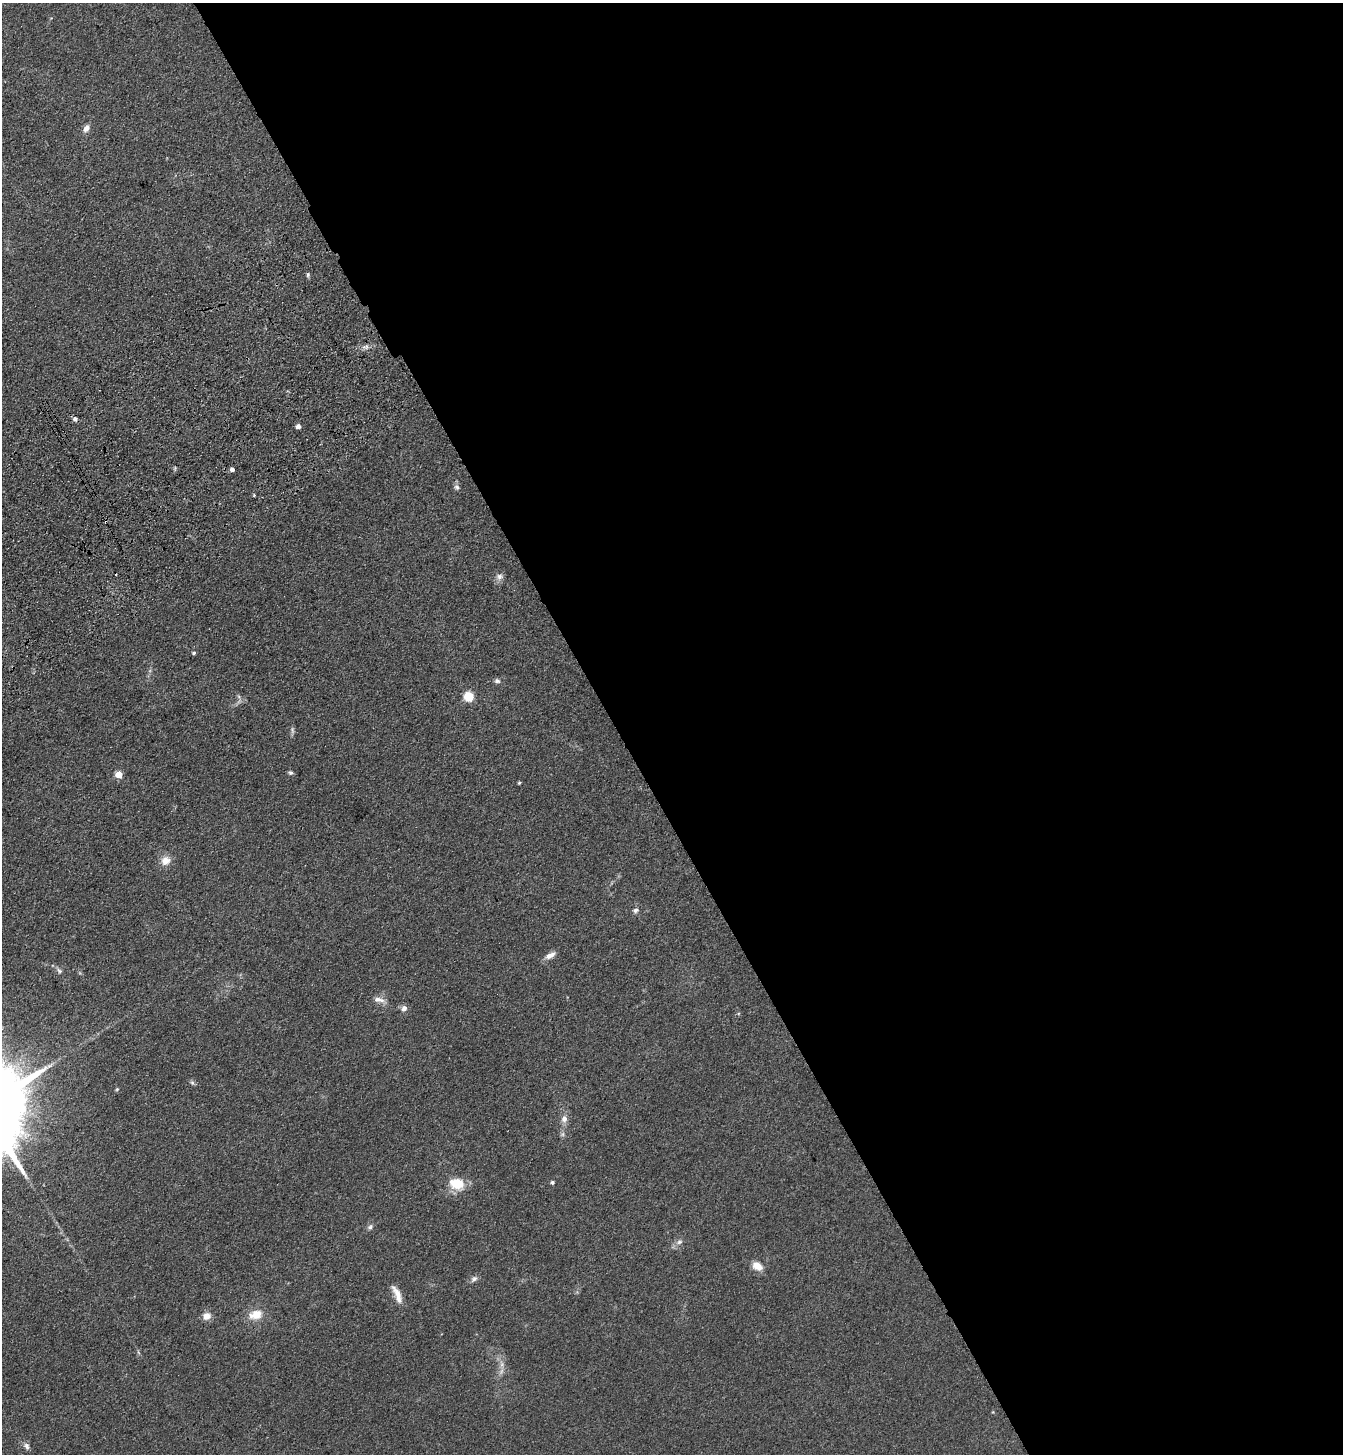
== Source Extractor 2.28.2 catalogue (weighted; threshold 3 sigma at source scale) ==
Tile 8 of 4 x 4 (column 4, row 2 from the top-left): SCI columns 4255-5595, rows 3009-4460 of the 5963 x 6017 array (HDU 1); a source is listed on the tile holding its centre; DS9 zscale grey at full resolution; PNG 1345 x 1456 px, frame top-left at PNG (2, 3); no overlay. Shown black and unused: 54% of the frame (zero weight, under 3 of 4 exposures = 6% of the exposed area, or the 3 px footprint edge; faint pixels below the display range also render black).
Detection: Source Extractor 2.28.2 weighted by HDU 2 'WHT'; one run over the whole footprint, this tile lists its part. Background 0.0855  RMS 0.0086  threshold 0.0385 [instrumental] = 3 sigma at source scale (4.5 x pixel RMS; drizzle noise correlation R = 1.50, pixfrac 1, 0.05/0.05 arcsec/px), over >= 5 px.
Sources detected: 40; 2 too faint to see at this stretch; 3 cosmic-ray / hot-pixel residue — not listed; the other 35 listed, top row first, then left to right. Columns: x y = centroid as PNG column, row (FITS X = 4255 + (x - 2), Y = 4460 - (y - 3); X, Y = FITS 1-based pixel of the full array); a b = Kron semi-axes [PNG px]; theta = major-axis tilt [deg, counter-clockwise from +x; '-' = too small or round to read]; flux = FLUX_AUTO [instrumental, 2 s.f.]
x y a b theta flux
86 128 11 7 57 4.8
308 275 7 4 -90 1.5
366 347 10 6 -2 3.5
298 426 4 4 - 4.6
232 469 4 4 - 3.8
457 487 8 7 - 2.6
499 577 10 9 - 4
194 653 4 4 - 1.5
497 681 8 6 -9 2.4
239 697 8 5 -59 2.1
469 697 5 5 - 53
290 772 6 5 - 1.6
119 775 5 5 - 21
519 783 4 3 - 1
166 861 11 10 - 8.9
635 910 8 6 15 2.3
550 955 15 6 28 5.5
59 970 10 5 -38 2.3
379 1000 16 7 -10 5.5
404 1008 8 6 46 3.9
192 1083 7 5 -67 1.7
117 1089 5 4 - 1
564 1119 10 8 78 5.1
552 1182 5 4 - 1.4
457 1184 21 16 -20 18
370 1227 8 6 37 2.3
679 1242 8 7 - 3.2
757 1266 13 9 -31 9.1
474 1279 10 7 39 3
397 1294 25 8 -66 9.3
256 1314 19 12 14 14
207 1316 10 9 - 6.6
138 1352 6 4 -71 1.2
502 1364 11 6 -80 4.7
26 1446 10 7 -53 3.1